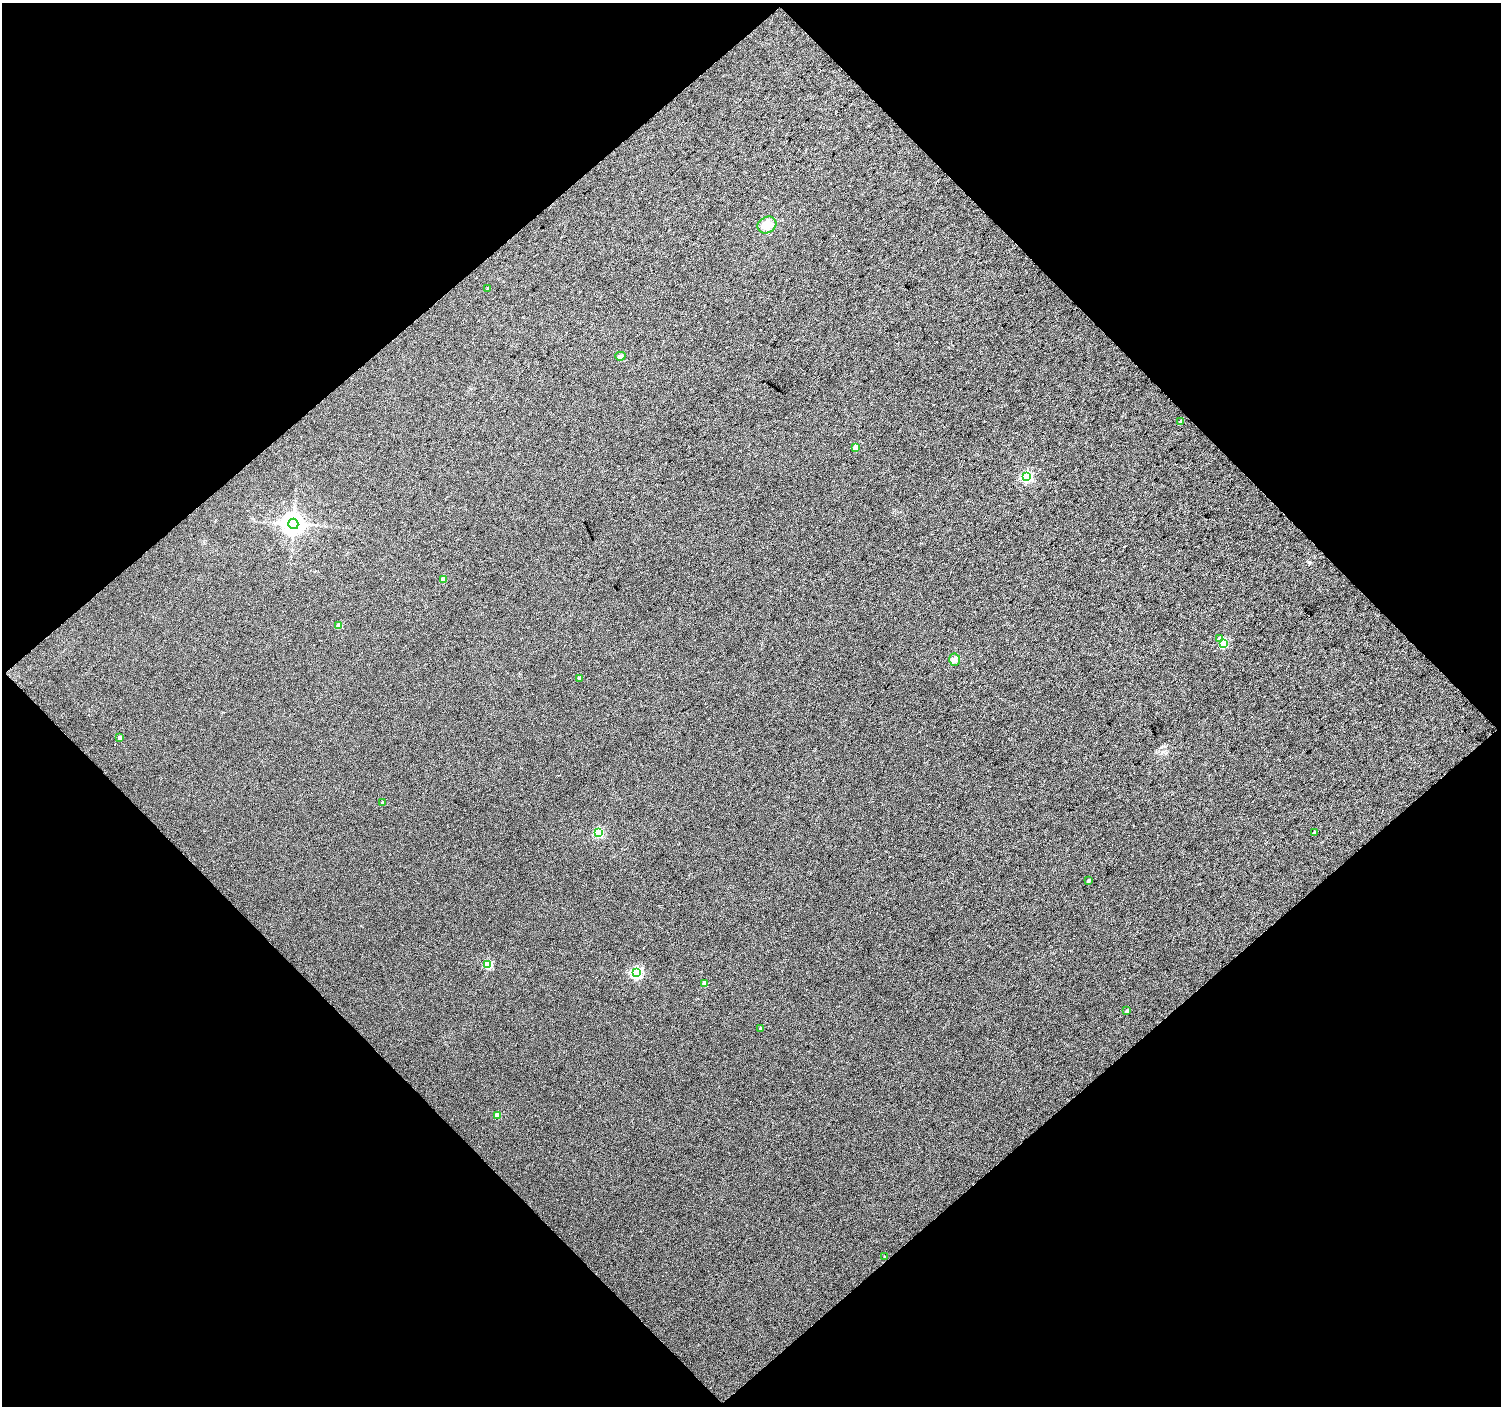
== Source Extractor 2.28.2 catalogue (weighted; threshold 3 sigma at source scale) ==
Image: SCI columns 1-2998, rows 83-2889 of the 3000 x 2990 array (HDU 1 of 3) = the unmasked area's bounding box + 8 px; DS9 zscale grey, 2 x 2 block average (1 PNG px = mean of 2 x 2 image px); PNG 1503 x 1408 px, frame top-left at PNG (2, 3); each listed source drawn as its Kron ellipse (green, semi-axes under 4 px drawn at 4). Shown black and unused: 50% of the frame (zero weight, under 3 of 4 exposures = <1% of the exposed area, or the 3 px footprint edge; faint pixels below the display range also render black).
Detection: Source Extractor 2.28.2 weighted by HDU 2 'WHT'. Background 0.0348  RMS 0.011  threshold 0.0496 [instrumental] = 3 sigma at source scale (4.5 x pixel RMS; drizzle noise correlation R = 1.50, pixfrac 1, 0.0396/0.0396 arcsec/px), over >= 5 px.
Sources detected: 25; all 25 listed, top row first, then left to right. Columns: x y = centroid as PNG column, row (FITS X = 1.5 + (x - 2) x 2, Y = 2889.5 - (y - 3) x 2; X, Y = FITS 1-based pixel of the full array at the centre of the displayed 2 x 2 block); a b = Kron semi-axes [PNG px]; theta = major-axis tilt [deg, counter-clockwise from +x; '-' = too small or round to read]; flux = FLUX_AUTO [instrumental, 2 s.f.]
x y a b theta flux
767 225 10 8 30 26
487 288 3 2 - 1.3
620 356 5 4 - 6.4
1181 422 3 3 - 10
856 447 3 3 - 33
1026 477 4 4 - 260
293 524 5 5 - 2100
443 579 3 3 - 30
339 625 3 3 - 28
1220 638 4 3 - 12
1223 644 3 3 - 87
955 660 6 5 - 8.5
580 678 3 3 - 6.7
120 738 3 3 - 14
383 802 3 3 - 4.5
598 833 3 3 - 190
1314 833 3 3 - 7.3
1089 880 3 3 - 4.2
488 964 3 3 - 140
636 973 4 4 - 320
705 983 3 3 - 21
1127 1011 4 3 - 2.9
760 1028 3 2 - 3.4
498 1115 3 3 - 46
884 1257 2 2 - 1.3